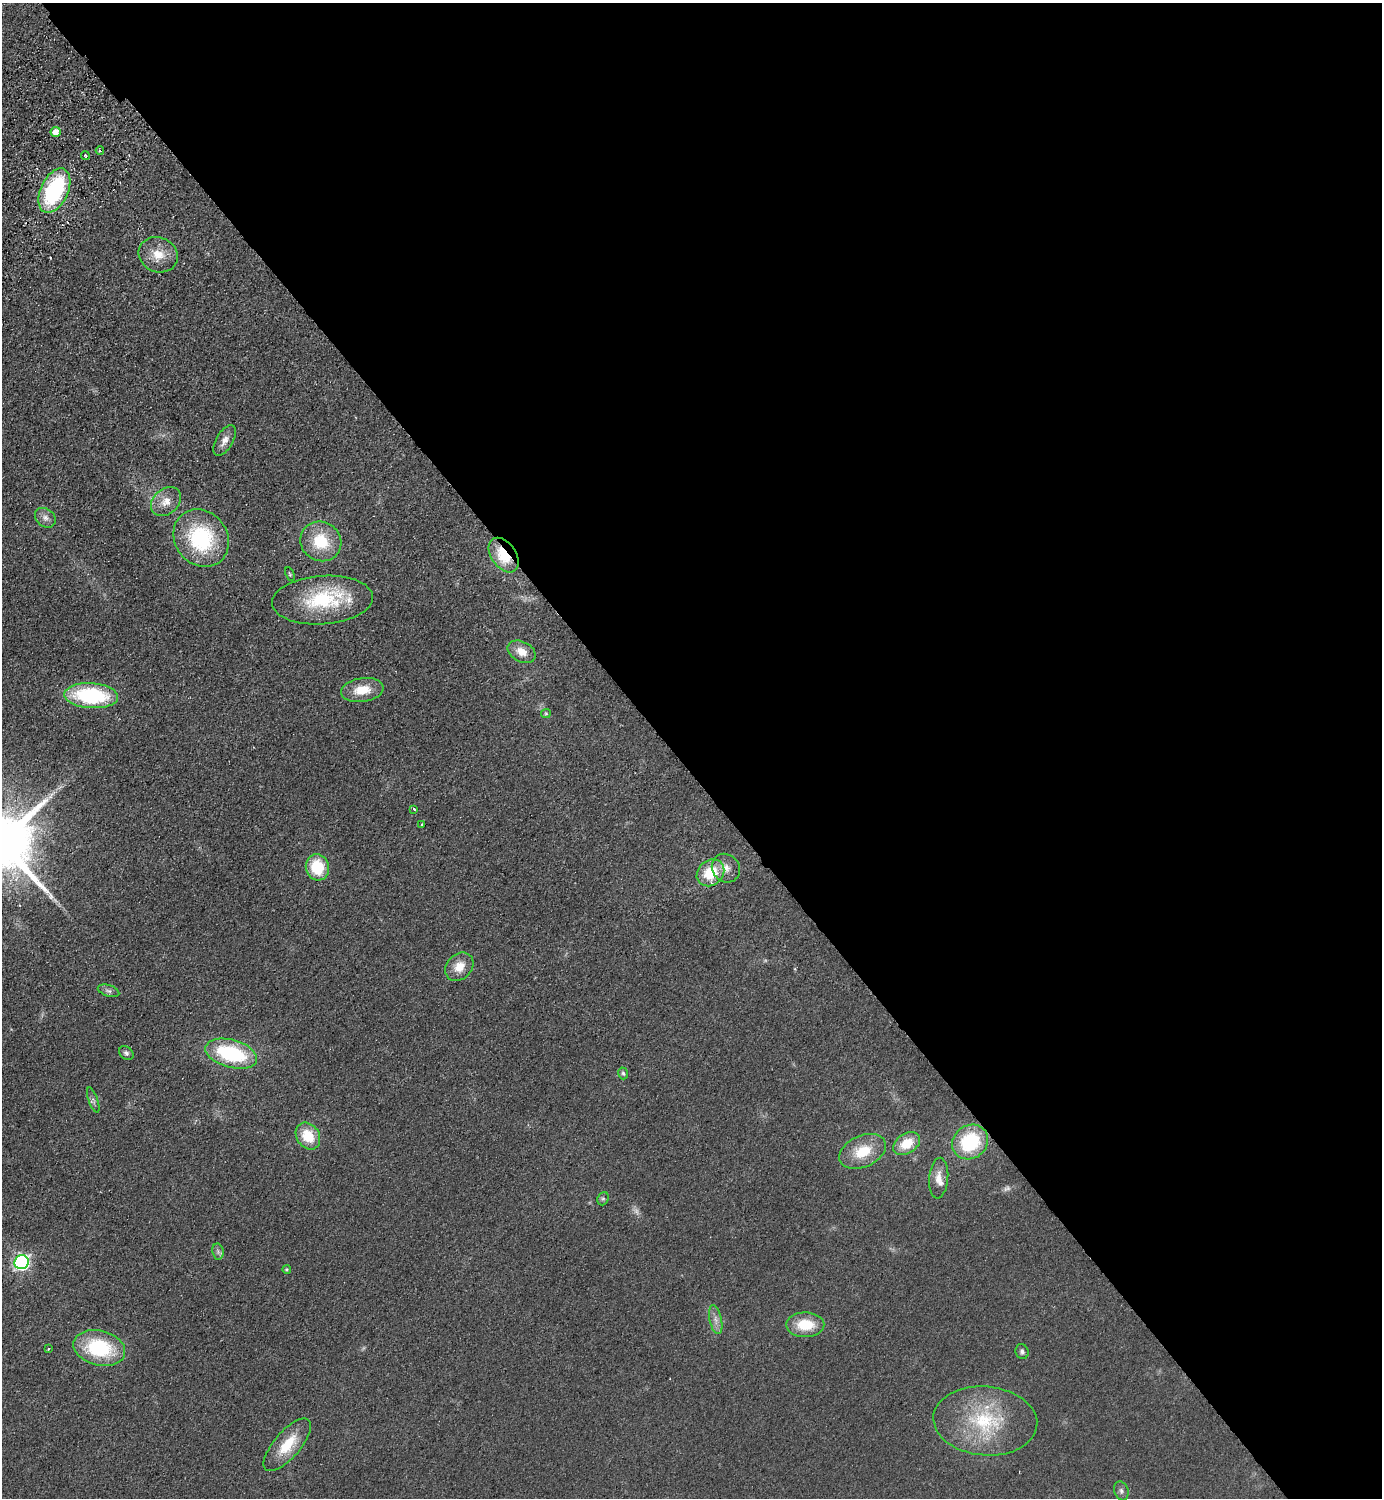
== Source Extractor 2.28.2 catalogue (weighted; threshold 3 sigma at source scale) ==
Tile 8 of 4 x 4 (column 4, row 2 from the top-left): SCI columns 4344-5723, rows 3036-4531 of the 6066 x 6072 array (HDU 1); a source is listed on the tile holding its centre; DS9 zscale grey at full resolution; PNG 1384 x 1500 px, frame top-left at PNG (2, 3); each listed source drawn as its Kron ellipse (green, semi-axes under 4 px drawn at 4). Shown black and unused: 52% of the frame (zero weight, under 2 of 3 exposures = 3% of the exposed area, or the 3 px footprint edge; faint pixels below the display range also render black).
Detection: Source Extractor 2.28.2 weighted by HDU 2 'WHT'; one run over the whole footprint, this tile lists its part. Background 0.0559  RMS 0.0097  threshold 0.0436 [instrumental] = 3 sigma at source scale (4.5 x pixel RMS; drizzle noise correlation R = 1.50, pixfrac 1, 0.05/0.05 arcsec/px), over >= 5 px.
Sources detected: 53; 3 too faint to see at this stretch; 3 cosmic-ray / hot-pixel residue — neither listed nor drawn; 2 inside a brighter listed object's ellipse — not listed separately; the other 45 listed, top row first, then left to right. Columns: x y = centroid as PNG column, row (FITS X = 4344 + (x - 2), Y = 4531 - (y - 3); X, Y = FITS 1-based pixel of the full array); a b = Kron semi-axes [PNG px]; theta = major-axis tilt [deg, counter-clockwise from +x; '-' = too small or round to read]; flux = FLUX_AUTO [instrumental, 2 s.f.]
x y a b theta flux
56 132 5 5 - 12
100 151 4 3 - 3.7
85 155 4 4 - 1.6
54 191 23 13 65 110
158 255 20 17 -23 17
225 441 17 8 60 7.5
166 502 17 12 42 12
45 518 11 8 -40 5.3
201 538 30 26 -52 85
321 541 21 19 -34 36
504 555 19 12 -55 34
290 574 7 4 -69 1.3
323 600 50 24 4 70
522 652 15 10 -27 12
362 690 21 12 8 20
91 696 27 12 -4 91
546 713 5 4 - 1
414 809 3 2 - 1.7
422 824 3 3 - 3.2
317 867 13 11 -75 35
726 868 15 13 -48 9.5
710 873 15 12 41 29
459 967 16 12 47 14
108 991 11 5 -18 3
126 1053 8 6 -39 2.5
231 1054 26 14 -15 82
623 1073 6 4 -74 1.9
93 1100 13 4 -71 3
308 1136 14 11 -57 26
970 1142 19 16 37 62
907 1144 15 10 34 20
863 1151 24 15 25 28
939 1178 20 9 85 9.4
603 1199 7 5 68 1.8
218 1252 8 5 -79 2.6
21 1262 7 7 - 260
287 1269 4 4 - 1.3
716 1320 14 6 -77 5.6
805 1325 19 12 -1 27
99 1348 26 17 -14 71
48 1349 3 2 - 2.1
1022 1352 7 6 - 2.7
985 1421 52 34 -5 79
287 1445 33 13 49 28
1121 1491 10 7 -72 3
Overlapping masked pixels (flux is a lower limit): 1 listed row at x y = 504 555